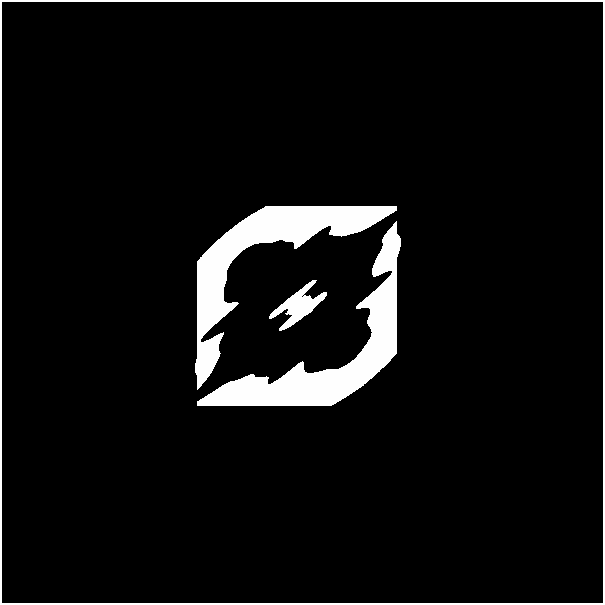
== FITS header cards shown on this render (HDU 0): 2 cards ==
NAXIS1  =                  601
NAXIS2  =                  601

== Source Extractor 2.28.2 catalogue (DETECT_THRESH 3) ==
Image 601 x 601 px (HDU 0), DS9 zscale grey, 1 PNG px = 1 image px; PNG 605 x 605 px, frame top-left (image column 1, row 601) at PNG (2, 2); no overlay
Background 0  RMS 9.7e-37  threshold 2.90e-36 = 3 sigma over >= 5 px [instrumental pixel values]
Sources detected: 7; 5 with non-positive FLUX_AUTO (blend fragments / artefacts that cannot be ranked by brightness) are not listed; the other 2 listed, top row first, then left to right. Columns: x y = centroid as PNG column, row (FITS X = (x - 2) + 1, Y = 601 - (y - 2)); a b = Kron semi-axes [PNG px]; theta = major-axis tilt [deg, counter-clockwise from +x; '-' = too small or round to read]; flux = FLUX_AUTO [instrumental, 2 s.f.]
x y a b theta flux
298 305 20 9 36 1.8e+01
196 591 49 27 0 3.6e-16
At the frame edge (FLAGS 8, measured only in part): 1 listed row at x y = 196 591
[5 non-positive-flux detections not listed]